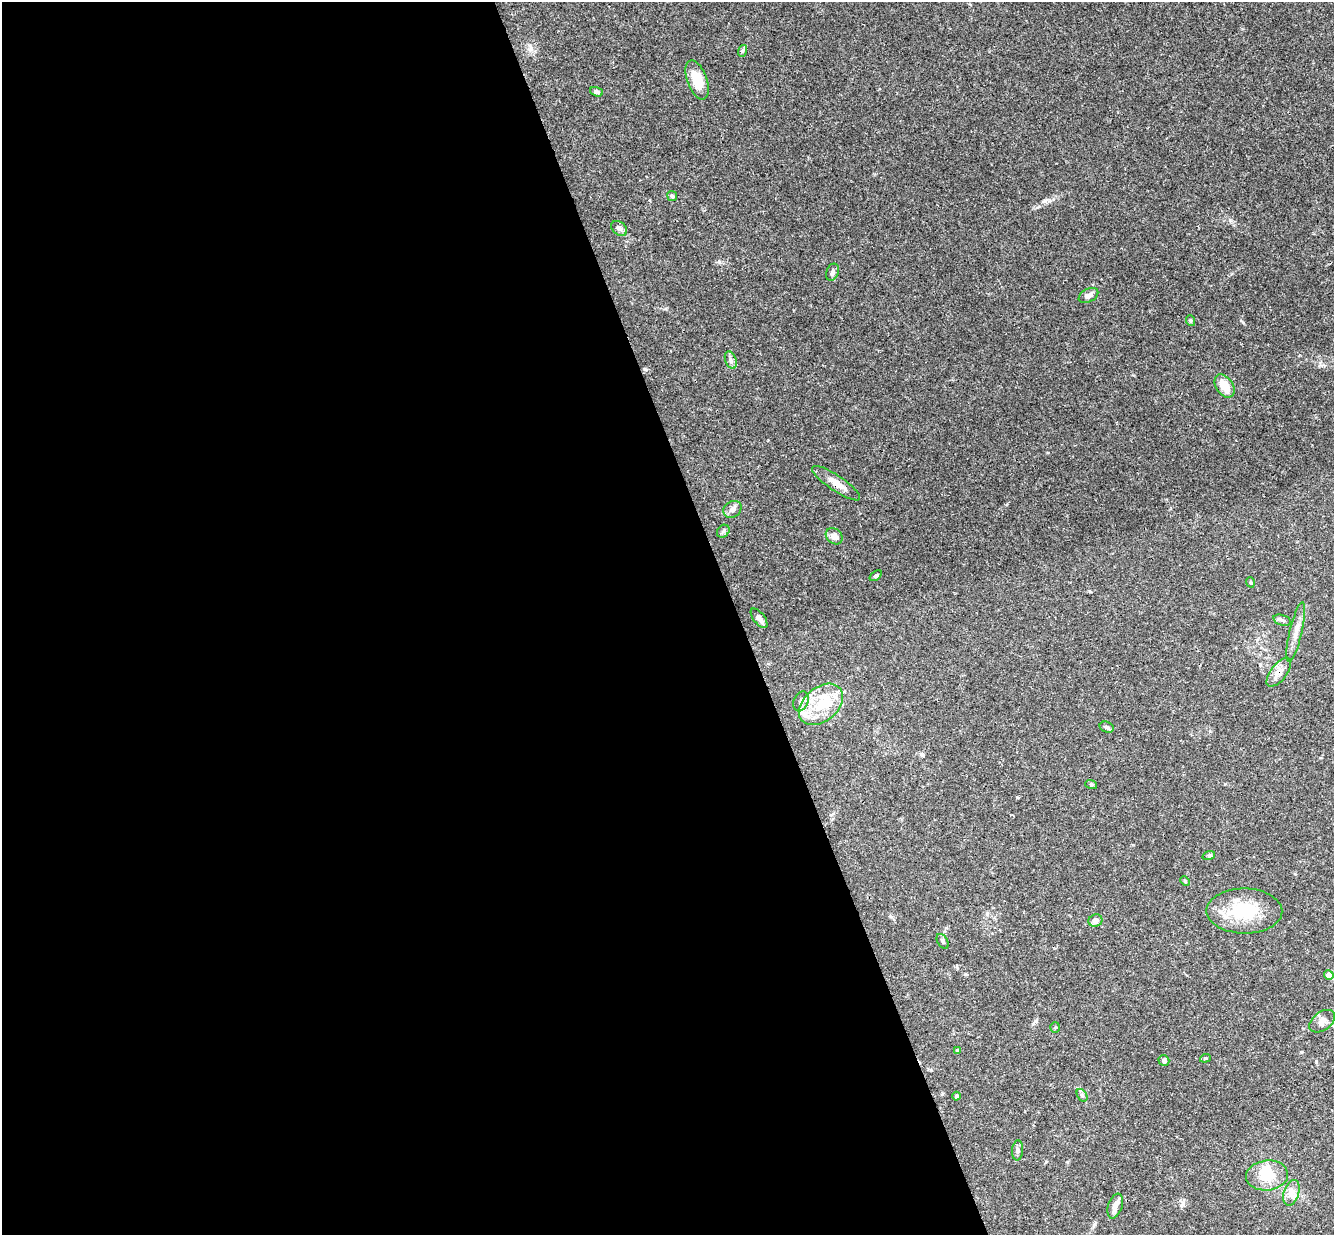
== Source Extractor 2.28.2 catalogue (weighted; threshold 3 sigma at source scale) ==
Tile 9 of 4 x 4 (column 1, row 3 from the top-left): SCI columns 59-1390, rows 1524-2756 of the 5439 x 5390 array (HDU 1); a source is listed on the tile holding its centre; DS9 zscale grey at full resolution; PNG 1336 x 1237 px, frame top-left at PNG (2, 2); each listed source drawn as its Kron ellipse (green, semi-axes under 4 px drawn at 4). Shown black and unused: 55% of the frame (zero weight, under 3 of 4 exposures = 6% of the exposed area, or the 3 px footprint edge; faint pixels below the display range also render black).
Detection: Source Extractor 2.28.2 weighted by HDU 2 'WHT'; one run over the whole footprint, this tile lists its part. Background 0.0512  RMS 0.0029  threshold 0.0131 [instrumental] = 3 sigma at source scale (4.5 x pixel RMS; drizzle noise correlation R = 1.50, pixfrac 1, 0.05/0.05 arcsec/px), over >= 5 px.
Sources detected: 43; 1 inside a brighter object's white glare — neither listed nor drawn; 1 inside a brighter listed object's ellipse — not listed separately; the other 41 listed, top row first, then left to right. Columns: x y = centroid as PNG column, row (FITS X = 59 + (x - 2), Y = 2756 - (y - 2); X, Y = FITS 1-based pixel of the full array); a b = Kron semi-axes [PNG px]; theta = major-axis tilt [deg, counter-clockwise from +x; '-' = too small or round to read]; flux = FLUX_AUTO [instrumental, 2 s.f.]
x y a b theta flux
742 51 6 3 71 0.36
697 80 20 10 -70 5.9
597 92 6 4 -19 0.71
672 196 5 4 - 0.42
619 228 9 6 -40 0.97
832 272 9 6 69 0.89
1088 295 10 6 27 1.5
1191 321 5 3 - 0.39
731 360 9 5 -69 0.8
1225 386 13 8 -56 4.2
836 483 28 7 -34 3.1
732 509 9 8 - 1.4
723 531 7 5 46 0.61
834 536 9 7 -39 1.9
876 576 7 4 37 0.58
1250 582 5 3 - 0.33
759 618 11 5 -52 1.3
1282 620 9 5 -17 0.77
1296 632 30 6 77 2.7
1279 672 17 8 52 2.2
801 701 10 7 68 1.3
821 704 25 17 40 9.4
1107 727 7 5 -19 0.55
1091 784 6 4 -19 0.34
1209 855 6 4 20 0.39
1185 881 5 4 - 0.33
1244 911 38 22 0 14
1095 921 7 6 - 1.5
943 941 8 5 -60 0.58
1329 975 5 4 - 2.3
1322 1021 14 9 37 1.9
1055 1027 5 5 - 0.41
958 1050 3 3 - 0.55
1205 1058 5 4 - 0.39
1164 1060 5 5 - 0.89
1082 1095 7 4 -57 0.53
957 1096 4 4 - 0.56
1018 1150 10 5 86 0.8
1267 1175 21 15 6 6.1
1291 1193 13 7 72 2
1115 1206 13 7 71 1.9
Overlapping masked pixels (flux is a lower limit): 2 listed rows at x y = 836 483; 1279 672
Unlisted compact peaks at least as high as the median listed source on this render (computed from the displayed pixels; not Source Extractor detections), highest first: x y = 1045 201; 719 262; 1243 322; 1230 220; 531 48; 1183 1203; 965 974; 1017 797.